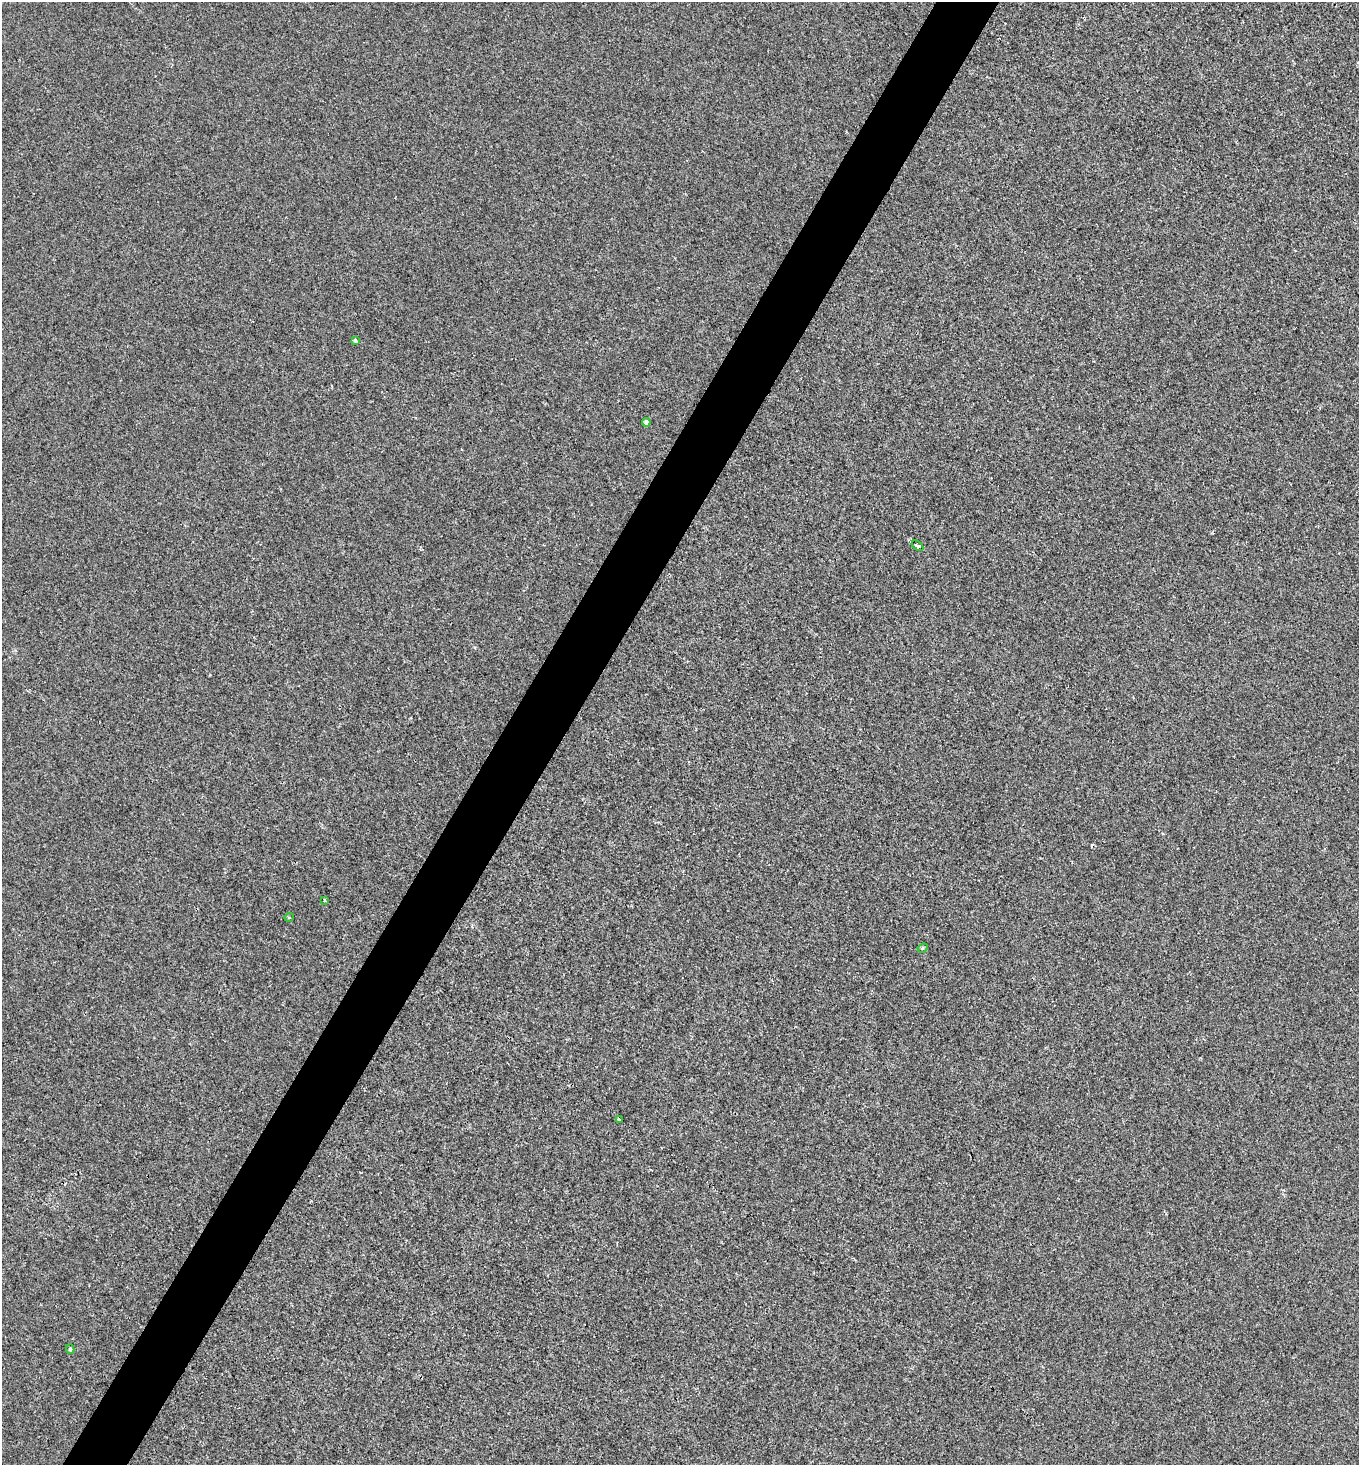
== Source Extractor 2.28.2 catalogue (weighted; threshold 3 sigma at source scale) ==
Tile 7 of 4 x 4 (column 3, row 2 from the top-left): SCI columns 2858-4214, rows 2925-4387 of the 5857 x 5849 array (HDU 1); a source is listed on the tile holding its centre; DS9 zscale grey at full resolution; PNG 1361 x 1467 px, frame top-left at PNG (2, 2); each listed source drawn as its Kron ellipse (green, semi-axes under 4 px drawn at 4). Shown black and unused: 5% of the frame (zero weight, under 2 of 3 exposures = <1% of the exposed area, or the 3 px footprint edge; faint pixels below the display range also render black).
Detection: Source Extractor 2.28.2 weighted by HDU 2 'WHT'; one run over the whole footprint, this tile lists its part. Background 3.64e-04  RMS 0.0048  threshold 0.0216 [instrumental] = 3 sigma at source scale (4.5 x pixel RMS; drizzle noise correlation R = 1.50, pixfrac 1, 0.05/0.05 arcsec/px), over >= 5 px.
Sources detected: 9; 1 cosmic-ray / hot-pixel residue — neither listed nor drawn; the other 8 listed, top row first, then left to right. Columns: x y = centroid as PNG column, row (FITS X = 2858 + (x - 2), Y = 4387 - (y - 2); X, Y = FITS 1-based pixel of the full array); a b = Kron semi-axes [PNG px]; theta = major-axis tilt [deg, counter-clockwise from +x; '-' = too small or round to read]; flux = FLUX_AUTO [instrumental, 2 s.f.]
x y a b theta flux
355 340 3 3 - 0.92
646 422 4 4 - 2.8
917 546 6 3 -35 5.4
325 900 4 3 - 0.59
289 917 5 3 - 0.46
923 948 5 4 - 0.69
619 1119 4 3 - 2.4
70 1349 5 4 - 1.2